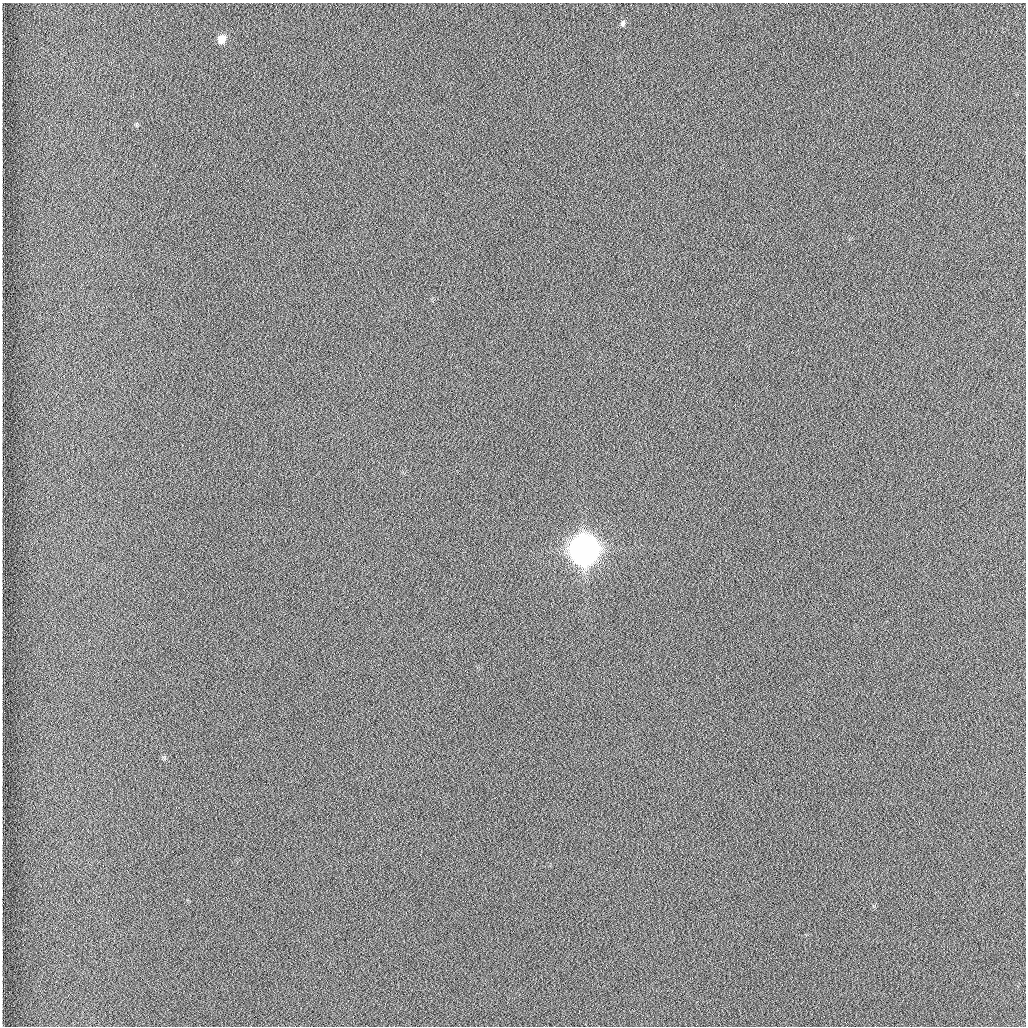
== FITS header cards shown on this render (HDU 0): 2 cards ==
NAXIS1  =                 1024 /fastest changing axis
NAXIS2  =                 1024 /next to fastest changing axis

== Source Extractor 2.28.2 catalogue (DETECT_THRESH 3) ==
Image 1024 x 1024 px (HDU 0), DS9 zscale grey, 1 PNG px = 1 image px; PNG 1028 x 1028 px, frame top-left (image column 1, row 1024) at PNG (2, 3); no overlay
Background 1260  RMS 5.9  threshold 17.6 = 3 sigma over >= 5 px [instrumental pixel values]
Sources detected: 4; all 4 listed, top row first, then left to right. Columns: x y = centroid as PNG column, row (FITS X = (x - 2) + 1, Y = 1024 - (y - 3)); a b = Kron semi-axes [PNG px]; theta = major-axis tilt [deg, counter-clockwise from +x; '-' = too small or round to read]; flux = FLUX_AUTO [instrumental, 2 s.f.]
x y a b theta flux
623 23 9 6 81 1.1e+03
222 39 9 9 - 4.3e+03
584 550 11 10 - 1.0e+06
631 994 2 2 - 1.8e+02